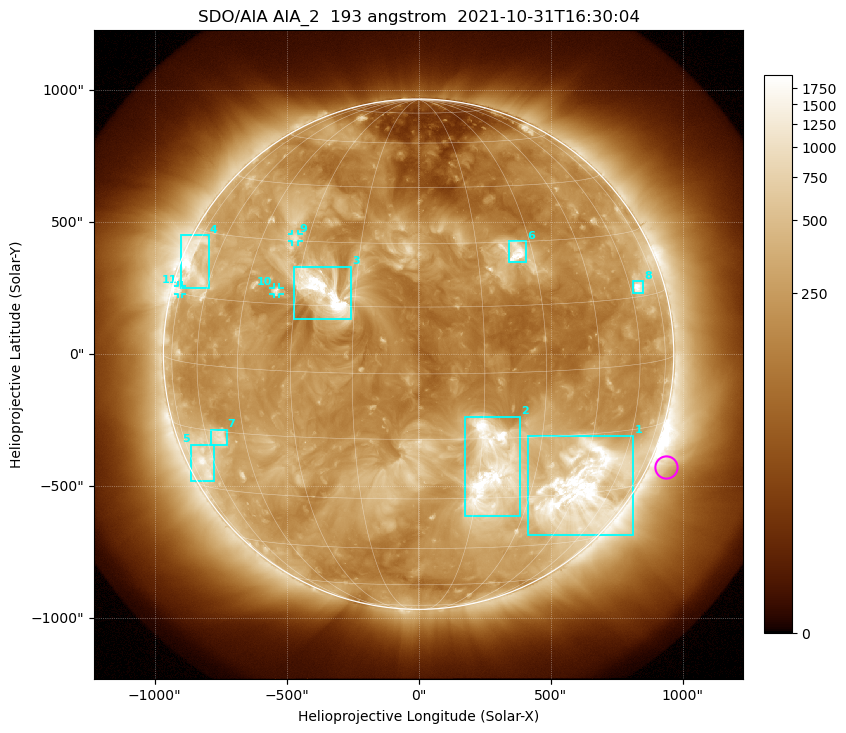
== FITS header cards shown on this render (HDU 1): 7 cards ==
TELESCOP= 'SDO/AIA '           / For AIA: SDO/AIA
INSTRUME= 'AIA_2   '           / For AIA: AIA_ATA1, AIA_ATA2, AIA_ATA3 or AIA_AT
WAVELNTH=                  193 / [angstrom] Wavelength
WAVEUNIT= 'angstrom'           / Wavelength unit: angstrom
DATE-OBS= '2021-10-31T16:30:04.846' / [ISO] Date when observation started; ISO 8
CTYPE1  = 'HPLN-TAN'           / CTYPE1: HPLN
CTYPE2  = 'HPLT-TAN'           / CTYPE2: HPLT

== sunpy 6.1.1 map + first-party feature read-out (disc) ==
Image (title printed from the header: SDO/AIA AIA_2  193 angstrom  2021-10-31T16:30:04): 1024 x 1024 px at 2.4 arcsec/px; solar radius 967 arcsec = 403 px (full disc in frame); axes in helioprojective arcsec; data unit not stated in the header (colour bar unlabelled)
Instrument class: DISC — disc imager (sunpy class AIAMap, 193 A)
Bright regions (active regions / flare kernels): reference = the median radial profile (limb darkening/brightening removed); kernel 9 px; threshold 5 sigma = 517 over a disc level ~223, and >= 1.15x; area >= 12 px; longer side >= 10 px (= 24 arcsec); searched inside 0.97 R_sun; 11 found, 11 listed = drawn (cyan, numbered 1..; 3 of them under ~33 arcsec drawn as corner ticks so the feature stays visible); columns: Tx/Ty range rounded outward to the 5 arcsec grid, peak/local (2 s.f.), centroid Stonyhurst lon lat
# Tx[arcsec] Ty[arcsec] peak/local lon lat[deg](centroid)
1 415..815 -685..-310 14 +46 -29
2 175..385 -615..-235 13 +18 -23
3 -475..-255 130..330 13 -23 +18
4 -900..-795 250..450 8.5 -70 +22
5 -865..-775 -480..-340 5.7 -66 -23
6 340..410 345..430 8.1 +26 +27
7 -790..-725 -345..-285 5.1 -54 -16
8 810..855 230..275 9 +64 +17
9 -480..-455 425..455 4.2 -34 +31
10 -550..-525 225..255 4.7 -36 +18
11 -910..-895 225..260 3.8 -76 +16
Off-limb structures (1.02-1.3 R_sun): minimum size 162 px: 6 found; the strongest spans PA ~215..270 deg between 1.02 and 1.3 R_sun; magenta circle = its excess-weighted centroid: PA ~245 deg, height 1.06 R_sun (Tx ~935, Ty ~-425 arcsec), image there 1.7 x the reference